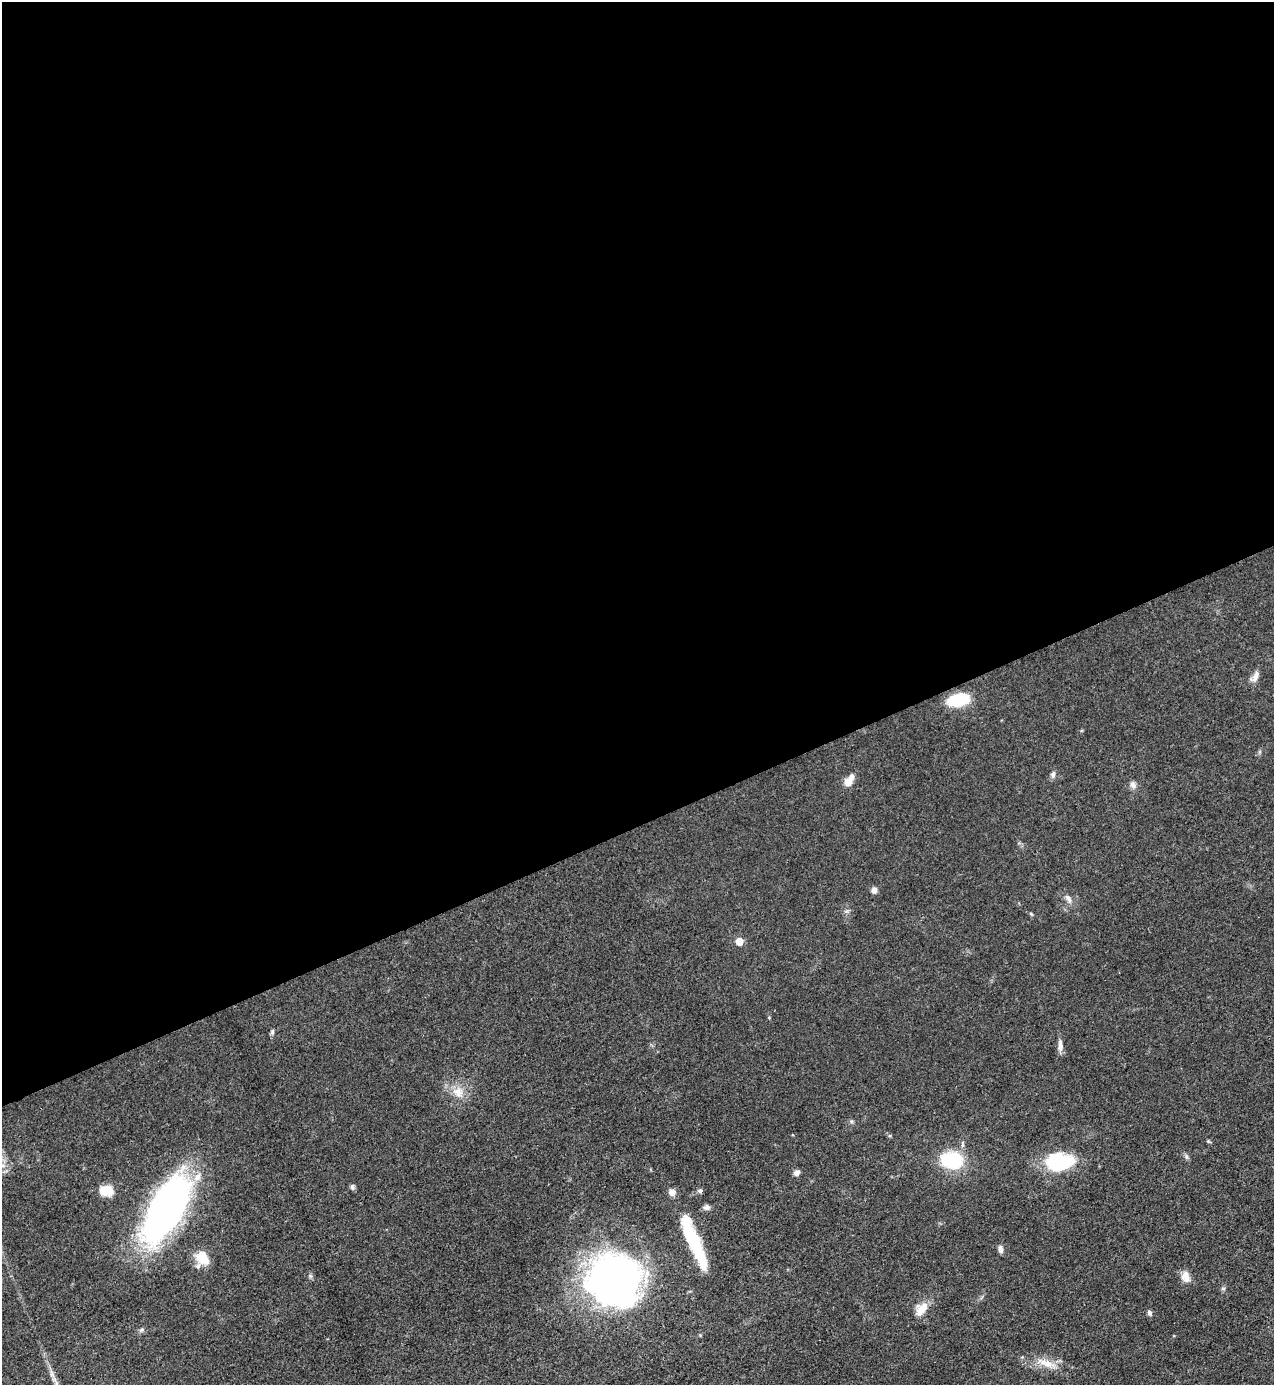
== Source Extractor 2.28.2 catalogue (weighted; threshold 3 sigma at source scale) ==
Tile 2 of 4 x 4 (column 2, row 1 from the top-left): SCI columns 1423-2694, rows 4150-5532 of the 5520 x 5533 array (HDU 1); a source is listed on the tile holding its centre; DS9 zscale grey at full resolution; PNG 1276 x 1387 px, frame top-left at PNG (2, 2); no overlay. Shown black and unused: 60% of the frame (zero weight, under 3 of 4 exposures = <1% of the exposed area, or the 3 px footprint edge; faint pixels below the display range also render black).
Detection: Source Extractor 2.28.2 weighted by HDU 2 'WHT'; one run over the whole footprint, this tile lists its part. Background 0.0496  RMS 0.0054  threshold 0.0244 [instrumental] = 3 sigma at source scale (4.5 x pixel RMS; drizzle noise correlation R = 1.50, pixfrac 1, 0.05/0.05 arcsec/px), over >= 5 px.
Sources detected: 35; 2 inside a brighter object's white glare — not listed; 2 inside a brighter listed object's ellipse — not listed separately; the other 31 listed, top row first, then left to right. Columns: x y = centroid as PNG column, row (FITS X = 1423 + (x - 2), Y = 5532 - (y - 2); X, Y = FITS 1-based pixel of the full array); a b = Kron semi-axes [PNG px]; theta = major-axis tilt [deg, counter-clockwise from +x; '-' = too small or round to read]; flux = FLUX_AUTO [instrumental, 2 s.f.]
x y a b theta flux
1255 677 16 7 62 3.5
959 700 21 12 13 22
1053 774 8 6 76 1.8
848 782 9 8 - 4.9
1133 785 12 7 -66 2.2
874 890 8 6 70 2.2
1068 899 14 6 -63 2.6
1031 914 6 4 -45 0.66
739 941 5 5 - 10
272 1032 7 5 -90 1
1060 1046 16 6 -86 2.9
458 1092 15 14 - 7.2
1186 1156 7 4 -72 0.99
952 1160 20 14 -12 38
1059 1162 33 21 3 32
796 1173 8 7 - 2
352 1187 7 5 -77 1.5
107 1191 14 10 -3 11
700 1191 7 5 90 1.2
672 1192 8 7 - 3.2
706 1207 8 7 - 2
165 1210 75 31 60 190
693 1242 50 14 -67 32
1000 1249 9 6 -79 2
203 1258 18 14 -55 10
1186 1276 15 10 -72 4.6
614 1279 41 39 -39 330
921 1309 19 12 53 7.6
1149 1313 8 5 -67 1.4
142 1329 7 5 18 1.1
1046 1363 25 9 -21 8.3